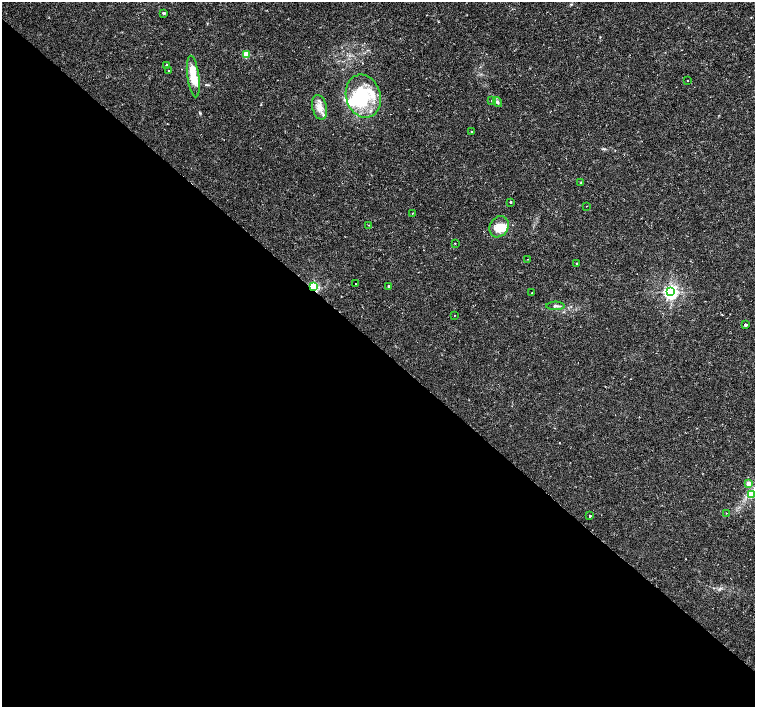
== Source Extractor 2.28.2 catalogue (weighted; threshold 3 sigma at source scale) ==
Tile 14 of 4 x 4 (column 2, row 4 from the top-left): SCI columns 1513-3017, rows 230-1638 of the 6027 x 6027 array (HDU 1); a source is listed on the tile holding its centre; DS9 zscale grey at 2 x 2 block average (1 PNG px = mean of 2 x 2 image px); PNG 757 x 709 px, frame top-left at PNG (2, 2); each listed source drawn as its Kron ellipse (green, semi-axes under 4 px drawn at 4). Shown black and unused: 51% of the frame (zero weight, under 2 of 3 exposures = <1% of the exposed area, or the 3 px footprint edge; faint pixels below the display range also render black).
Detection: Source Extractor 2.28.2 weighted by HDU 2 'WHT'; one run over the whole footprint, this tile lists its part. Background 0.0228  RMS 0.0028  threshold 0.0126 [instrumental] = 3 sigma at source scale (4.5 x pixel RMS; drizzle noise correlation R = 1.50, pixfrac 1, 0.0396/0.0396 arcsec/px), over >= 5 px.
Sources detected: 39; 3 inside a brighter object's white glare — neither listed nor drawn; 4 inside a brighter listed object's ellipse — not listed separately; the other 32 listed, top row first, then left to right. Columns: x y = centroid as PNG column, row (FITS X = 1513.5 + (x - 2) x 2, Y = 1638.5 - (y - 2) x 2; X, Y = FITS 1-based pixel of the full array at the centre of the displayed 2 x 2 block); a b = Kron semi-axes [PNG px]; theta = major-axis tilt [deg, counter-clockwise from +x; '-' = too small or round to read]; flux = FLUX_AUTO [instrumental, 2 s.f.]
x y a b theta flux
164 13 2 2 - 2.4
246 55 3 3 - 22
166 65 2 2 - 1.2
168 70 2 2 - 0.62
193 77 21 6 -82 16
688 80 2 2 - 0.76
363 96 22 17 -73 26
492 101 3 3 - 0.71
497 102 5 4 - 1.3
319 107 12 7 -76 5.4
472 131 2 2 - 2.4
581 182 3 2 - 0.36
510 202 2 2 - 1.5
586 206 2 2 - 0.25
412 213 2 2 - 0.28
368 225 3 2 - 0.28
499 227 11 9 58 9.2
455 243 2 2 - 0.47
528 259 2 2 - 0.6
577 263 3 2 - 0.28
356 284 2 2 - 0.36
388 286 2 2 - 0.96
314 287 3 3 - 84
671 292 4 4 - 210
532 293 2 2 - 0.24
555 306 9 3 0 1.5
454 315 2 2 - 0.3
745 325 2 2 - 2.3
748 483 3 3 - 7.4
751 494 4 3 - 11
726 513 2 2 - 0.59
590 516 2 2 - 2.3
Overlapping masked pixels (flux is a lower limit): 1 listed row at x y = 314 287
Isophote crosses this tile's border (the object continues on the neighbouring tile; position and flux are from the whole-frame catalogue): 1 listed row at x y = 751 494
Diffuse or blended objects may show on this block-average render without a row.